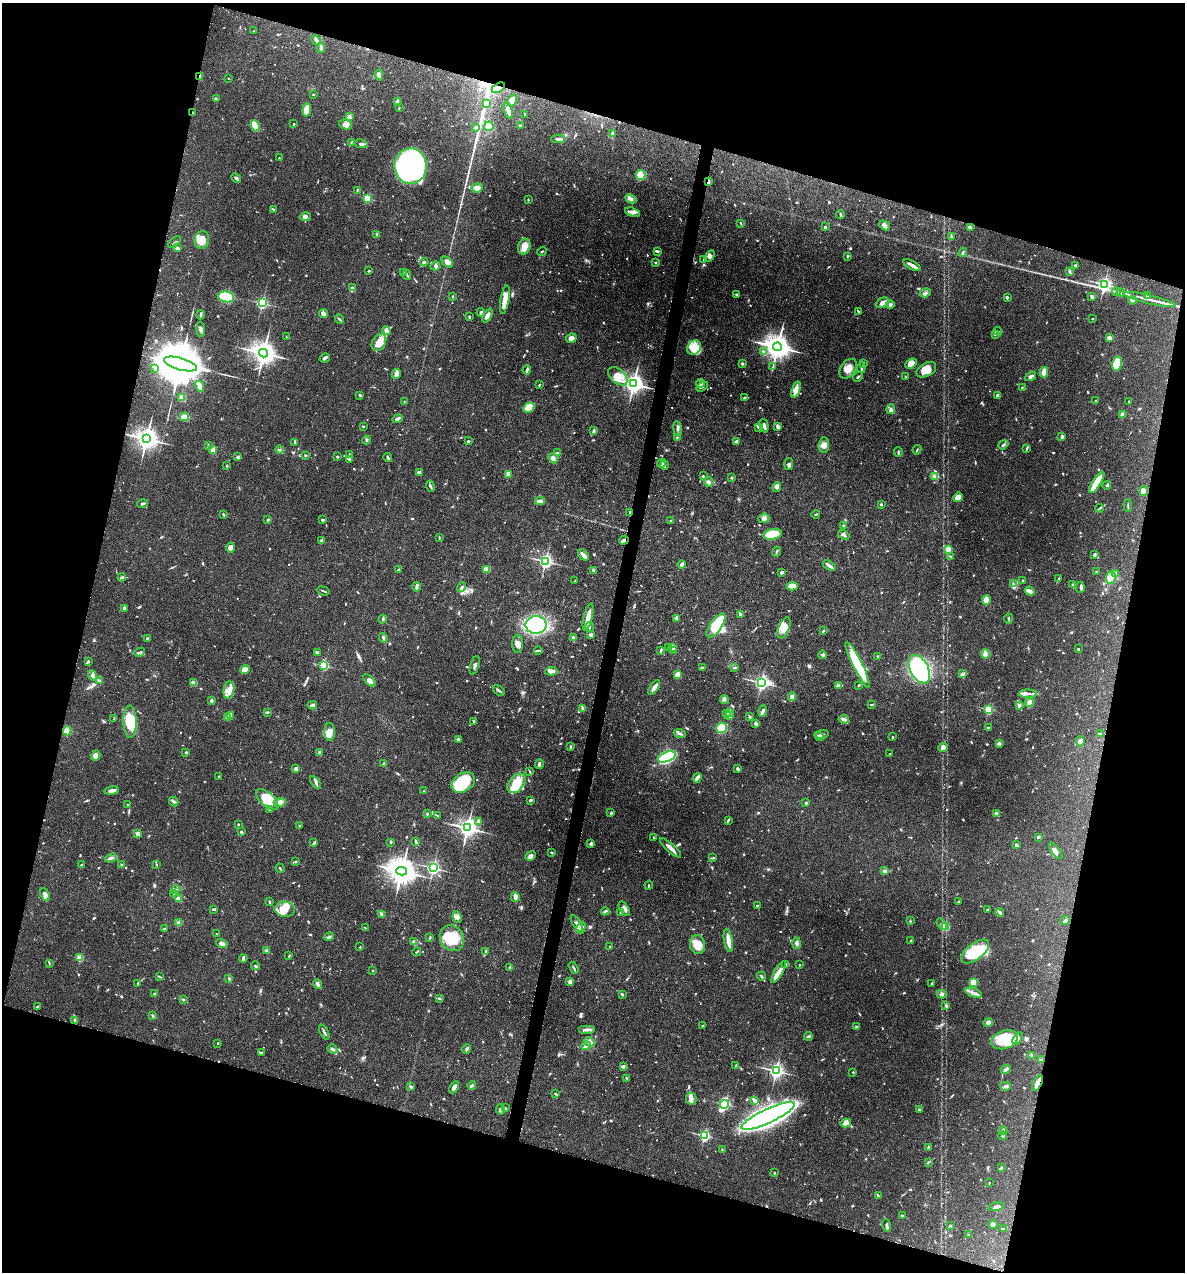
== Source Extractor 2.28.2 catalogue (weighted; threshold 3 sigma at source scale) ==
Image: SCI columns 123-4853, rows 1-5079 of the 5097 x 5080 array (HDU 1 of 3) = the unmasked area's bounding box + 8 px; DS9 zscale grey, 4 x 4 block average (1 PNG px = mean of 4 x 4 image px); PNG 1187 x 1274 px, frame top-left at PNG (2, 3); each listed source drawn as its Kron ellipse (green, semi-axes under 4 px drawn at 4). Shown black and unused: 32% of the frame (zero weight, under 4 of 7 exposures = <1% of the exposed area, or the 3 px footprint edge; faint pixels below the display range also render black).
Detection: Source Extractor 2.28.2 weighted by HDU 2 'WHT'. Background 0.111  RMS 0.0036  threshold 0.0147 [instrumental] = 3 sigma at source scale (4.09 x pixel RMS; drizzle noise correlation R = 1.36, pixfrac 0.8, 0.05/0.05 arcsec/px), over >= 5 px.
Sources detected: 1171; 5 too faint to see at this stretch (4 x 4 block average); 9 inside a brighter object's white glare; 6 cosmic-ray / hot-pixel residue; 4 long thin detections or spike segments (spike, bleed or trail) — neither listed nor drawn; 25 coinciding with a brighter row at this scale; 68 inside a brighter listed object's ellipse — not listed separately; of the other 1054, all 500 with FLUX_AUTO >= 1.61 (the completeness limit of this list) listed and drawn (554 fainter detections not listed), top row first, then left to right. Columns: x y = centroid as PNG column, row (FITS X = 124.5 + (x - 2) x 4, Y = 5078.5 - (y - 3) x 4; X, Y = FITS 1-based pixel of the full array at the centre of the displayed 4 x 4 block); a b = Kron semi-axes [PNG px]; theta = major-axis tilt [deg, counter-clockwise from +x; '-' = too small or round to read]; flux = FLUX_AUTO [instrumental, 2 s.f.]
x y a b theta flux
254 31 2 2 - 2.9
316 40 5 2 - 7
321 48 5 3 - 4
379 75 5 3 - 5.2
200 77 3 2 - 7.5
228 78 2 2 - 1.7
498 88 7 3 30 9
313 94 2 2 - 1.7
216 99 3 3 - 2.4
397 101 3 2 - 1.8
512 101 6 4 67 16
487 103 3 3 - 2.7
399 107 3 2 - 1.7
307 110 7 4 85 36
508 111 8 3 -68 9.3
192 113 2 2 - 1.9
525 114 3 2 - 2.4
349 117 2 2 - 35
294 124 2 2 - 1.7
346 125 6 4 -20 9.1
520 125 3 2 - 2.7
255 126 6 4 -68 76
489 126 5 4 - 26
476 127 3 2 - 4.7
613 134 3 2 - 8.1
558 139 7 2 0 6.5
351 142 3 2 - 1.7
361 144 7 2 -12 3.5
279 158 2 2 - 1.8
411 166 18 16 -83 570
641 175 5 4 - 41
236 178 5 3 - 4.3
708 182 4 2 - 12
477 188 5 4 - 9.9
357 190 3 2 - 2.3
367 198 2 2 - 160
631 199 6 3 -28 7.4
528 200 4 2 - 1.7
273 209 3 2 - 2.1
632 212 8 3 -18 7.7
840 215 4 2 - 2.9
305 217 5 3 - 6.2
741 223 4 2 - 1.6
885 225 6 4 -31 6.3
825 227 2 2 - 11
971 228 3 2 - 2.1
377 235 4 3 - 3.3
951 236 3 2 - 2.3
202 240 9 7 79 23
175 242 8 2 39 2.8
524 247 8 6 71 22
177 248 4 3 - 3.2
542 251 5 2 - 1.7
657 251 4 2 - 4.2
963 252 5 2 - 3
710 256 6 3 56 5.4
848 256 2 2 - 3.9
704 260 2 2 - 2
424 262 4 3 - 3.3
447 262 7 3 -43 10
655 263 2 2 - 2.2
912 265 9 2 -29 11
435 266 5 4 - 4.4
1076 266 4 3 - 5.2
369 271 3 2 - 2.1
1069 271 3 2 - 3.5
403 272 2 2 - 2.2
407 275 5 2 - 2.5
1104 284 3 2 - 580
352 288 3 2 - 3.9
1116 292 4 3 - 4.1
925 293 6 3 19 5.2
1121 293 4 3 - 3.4
737 294 3 2 - 1.7
1147 296 3 2 - 3.9
226 297 8 5 -7 110
453 297 2 2 - 1.7
1007 297 3 2 - 4.3
1092 297 4 2 - 6.3
505 299 15 4 80 34
1150 299 27 2 -13 19
1132 300 4 3 - 3.7
262 303 2 2 - 380
882 303 7 4 24 7.7
890 304 4 3 - 3.4
858 311 3 2 - 1.7
481 313 4 2 - 2.3
323 314 5 4 - 9
201 315 4 2 - 5
487 315 7 3 61 11
469 317 3 2 - 2
339 319 5 2 - 2.6
1092 319 2 2 - 2
201 329 7 3 -85 5.5
386 331 4 3 - 11
998 331 4 2 - 1.9
996 334 4 2 - 1.8
286 337 2 2 - 1.7
571 338 5 4 - 9.4
1109 338 2 2 - 41
379 343 9 6 58 26
777 347 4 4 - 3000
694 348 8 6 54 43
763 352 3 2 - 3.4
263 353 4 4 - 2400
325 358 5 2 - 6.8
742 363 4 2 - 2.6
863 363 3 2 - 1.6
180 364 17 6 -16 20000
911 364 6 4 39 22
1117 364 7 5 77 67
773 367 4 2 - 2
861 368 5 2 - 3.7
155 369 3 2 - 1.6
848 369 11 7 54 19
527 370 5 3 - 3.8
926 370 10 6 30 22
1044 372 5 3 - 23
396 374 5 4 - 8
618 376 11 7 -41 23
1031 376 6 3 35 8.6
858 377 5 2 - 2.9
905 377 2 2 - 1.8
700 383 4 3 - 3.5
633 384 4 3 - 1500
539 385 2 2 - 2.2
200 386 6 4 -61 10
702 386 6 3 33 4.8
1022 388 3 2 - 1.6
796 390 8 3 70 18
360 395 2 2 - 3.4
998 395 3 2 - 6.4
182 398 2 2 - 51
745 398 4 2 - 5.2
1096 401 2 2 - 2.6
404 402 2 2 - 1.9
1129 402 3 2 - 1.8
529 408 6 4 28 44
891 409 5 3 - 4.8
1122 414 2 2 - 30
184 417 4 3 - 13
397 419 5 2 - 6
363 426 3 2 - 1.9
764 426 7 2 -75 7.1
778 426 4 2 - 9.1
678 428 7 2 -82 4.5
759 428 3 2 - 1.8
594 430 3 2 - 2.8
1062 436 4 2 - 3.9
677 437 2 2 - 2
146 439 4 3 - 2100
366 440 4 2 - 2.5
468 441 3 2 - 2
295 442 4 2 - 4.6
736 442 2 2 - 23
208 445 4 2 - 1.7
824 445 7 5 84 11
1003 445 5 2 - 3.1
1027 448 3 2 - 1.7
213 450 2 2 - 56
279 450 4 2 - 2.9
917 450 4 2 - 1.8
898 452 5 2 - 3
557 453 3 2 - 2
349 454 2 2 - 3.3
306 455 3 2 - 2.3
337 456 4 2 - 1.7
238 457 2 2 - 18
388 457 4 2 - 4.2
553 458 5 3 - 7.5
349 459 3 2 - 4.1
661 463 5 3 - 4.2
789 464 6 3 85 4.6
227 465 3 2 - 1.9
665 465 4 2 - 2.9
419 473 3 3 - 8.1
508 474 2 2 - 51
703 476 2 2 - 5.8
934 476 3 3 - 3.6
732 477 2 2 - 2.6
709 482 5 4 - 4.9
1097 482 12 3 56 53
1107 485 4 3 - 3.3
430 486 6 2 -66 4.2
777 487 5 4 - 5.5
1144 491 5 3 - 24
958 497 5 4 - 21
540 501 5 3 - 9.7
143 504 5 2 - 4
881 504 2 2 - 6.9
1128 506 6 2 -89 2.4
1099 508 4 2 - 2.3
630 512 2 2 - 6
223 514 3 2 - 3
816 514 4 2 - 2
764 518 5 4 - 6.9
268 520 4 2 - 3
322 520 3 2 - 2.8
671 521 3 2 - 2.6
843 525 2 2 - 2.1
772 534 9 5 10 72
844 535 6 3 -41 4.7
439 538 3 2 - 1.9
624 540 5 2 - 3.9
322 541 2 2 - 19
231 548 5 4 - 6.8
948 549 2 2 - 57
776 552 5 2 - 2.7
583 555 6 3 -48 9.3
1095 555 3 2 - 4.7
951 556 4 2 - 2.8
545 561 2 2 - 680
681 564 4 3 - 5.8
829 566 7 2 -32 10
398 569 3 2 - 1.7
487 569 3 3 - 24
593 570 4 3 - 3.1
782 572 3 2 - 4.9
1097 572 3 2 - 3.6
1115 573 4 3 - 3.7
122 577 4 2 - 2.7
1059 578 3 2 - 1.7
1111 578 6 5 - 12
575 581 2 2 - 1.8
1023 581 3 2 - 1.9
1013 584 3 2 - 2.6
1073 585 4 3 - 3.7
792 586 5 3 - 27
416 587 5 3 - 4.4
461 587 5 2 - 4.2
1080 587 5 2 - 3.9
323 591 6 2 -19 2.8
1030 591 5 2 - 16
986 600 5 3 - 31
124 608 3 2 - 4.2
740 615 3 2 - 4.4
588 617 14 3 76 26
677 618 4 3 - 6.7
383 619 4 2 - 3.1
1009 619 5 2 - 1.8
536 625 10 8 0 200
716 625 14 6 55 83
590 627 5 2 - 2.1
784 628 11 5 67 27
823 631 2 2 - 5.8
591 635 4 3 - 4.6
383 638 5 3 - 4.2
573 638 3 3 - 3.2
147 639 2 2 - 11
517 644 9 5 -89 13
669 647 4 2 - 1.8
672 647 3 3 - 3.5
1078 649 3 2 - 1.7
538 650 4 2 - 2.2
661 650 4 2 - 2.7
674 651 4 4 - 4.3
140 652 5 2 - 3.3
318 653 3 2 - 3.5
985 654 5 4 - 7
823 655 4 3 - 3.7
878 656 3 2 - 2.2
88 661 2 2 - 2.8
324 665 2 2 - 190
475 665 10 3 73 6.4
858 665 25 4 -63 160
702 667 3 2 - 1.8
735 668 4 2 - 2.4
245 669 5 4 - 12
919 669 15 9 -62 480
551 671 6 2 7 4.5
963 674 4 2 - 7.9
93 675 5 4 - 6.2
678 675 3 3 - 29
369 680 7 4 -43 9.2
99 681 3 2 - 5.9
194 683 3 2 - 12
761 683 3 2 - 670
839 685 4 2 - 14
859 685 2 2 - 1.7
654 687 8 3 56 10
229 690 8 5 82 14
499 690 7 2 -37 5.1
1028 694 9 3 -2 7.5
792 697 4 4 - 5.9
211 700 3 2 - 2
724 700 4 4 - 4.4
1029 702 4 3 - 11
312 705 5 3 - 5.7
871 705 3 2 - 1.7
1019 705 3 2 - 4.7
583 709 3 2 - 3.7
988 709 2 2 - 210
763 711 6 3 72 5.2
267 712 4 2 - 2.4
730 712 3 2 - 2.1
727 714 3 3 - 3.7
231 716 2 2 - 19
729 716 3 2 - 2.1
227 717 4 2 - 24
750 717 2 2 - 3.4
114 718 3 2 - 1.7
844 719 5 3 - 4.4
474 721 3 2 - 2.4
130 722 16 6 -88 56
756 724 3 3 - 5
722 728 5 5 - 49
989 728 3 2 - 3.8
67 731 5 4 - 7.7
330 732 9 5 -89 15
680 734 6 2 -21 5
822 734 7 2 6 4.6
1100 734 3 2 - 2.9
819 736 4 3 - 5.4
892 737 2 2 - 1.9
458 739 4 3 - 3.2
1080 741 5 3 - 4.2
999 743 3 2 - 2.3
571 747 3 2 - 2.2
943 747 5 4 - 8.1
186 752 2 2 - 5.3
320 752 2 2 - 15
890 754 2 2 - 1.8
95 756 5 4 - 7.5
667 757 9 5 21 170
384 764 4 3 - 4.9
539 764 5 2 - 4.2
296 769 2 2 - 34
737 769 4 2 - 3.1
530 771 3 2 - 1.7
219 776 2 2 - 6.7
697 778 5 2 - 10
315 782 7 3 -57 5.4
463 782 13 9 31 100
517 783 11 7 50 49
111 791 7 3 10 8.1
424 791 2 2 - 1.9
267 800 13 7 -43 49
531 800 3 2 - 3.7
174 802 5 2 - 4.9
280 802 6 4 17 11
806 803 2 2 - 11
128 804 2 2 - 1.8
269 809 4 2 - 3.7
427 813 3 2 - 2.1
611 813 4 2 - 2.7
997 814 4 2 - 11
437 816 3 2 - 1.8
478 821 3 2 - 6.7
728 821 3 2 - 2.3
238 824 2 2 - 1.9
299 826 2 2 - 3.7
467 828 3 3 - 1300
241 832 2 2 - 3.8
138 834 2 2 - 29
1038 837 4 2 - 3
654 838 3 2 - 1.8
391 842 4 2 - 2.3
416 842 4 2 - 4.1
314 843 3 2 - 2.6
591 843 2 2 - 6.7
1016 845 3 2 - 3.5
671 848 13 2 -42 16
1056 851 10 3 -51 7.6
551 853 3 2 - 2.1
530 856 5 4 - 6.4
111 858 6 2 22 4.3
713 858 4 2 - 2.6
296 862 2 2 - 2.9
157 864 3 2 - 2.4
82 865 2 2 - 3.7
121 865 2 2 - 1.7
280 868 5 2 - 1.9
433 868 2 2 - 570
402 871 5 4 - 3600
885 871 4 3 - 3
649 885 4 2 - 2
176 889 4 2 - 2.6
174 894 4 2 - 2.5
45 895 7 4 -66 7.6
515 897 5 2 - 14
178 898 3 3 - 5.6
958 901 3 2 - 1.7
269 902 3 2 - 2.8
757 905 2 2 - 5.4
214 909 3 2 - 3.1
285 909 10 7 -6 23
624 909 8 3 -58 6.5
988 910 4 2 - 2
605 911 4 2 - 3.7
620 912 2 2 - 1.8
1000 912 4 2 - 5.2
381 914 4 3 - 3.7
457 917 6 4 -68 7.5
910 921 2 2 - 4.9
1065 921 5 2 - 5.7
179 923 3 3 - 7.5
577 923 9 3 -59 7
942 924 6 3 -56 5.5
946 926 4 3 - 26
365 928 3 2 - 1.8
581 928 6 4 61 8.6
164 929 3 2 - 2.7
217 934 2 2 - 1.9
329 937 5 3 - 3.7
430 937 4 2 - 2.2
452 938 13 11 -55 54
728 940 12 3 -80 25
911 940 3 2 - 1.9
414 942 3 2 - 11
222 943 6 3 -18 7.5
797 943 5 3 - 6.2
697 945 9 7 -83 26
360 947 2 2 - 3.2
609 947 2 2 - 3.3
266 950 2 2 - 2.9
485 951 3 2 - 2.1
416 952 4 2 - 1.9
975 952 16 8 37 93
289 956 3 2 - 1.7
80 958 2 2 - 90
243 959 4 2 - 8.1
49 963 4 2 - 1.7
786 964 3 2 - 4.5
799 965 2 2 - 2.3
255 966 4 2 - 3.2
510 968 3 3 - 3
574 968 6 2 -60 3.3
372 970 2 2 - 1.6
778 972 12 4 61 17
761 976 4 2 - 3
160 977 4 2 - 2
229 979 3 2 - 1.8
570 982 2 2 - 39
973 982 2 2 - 120
932 983 3 2 - 2.3
137 984 2 2 - 2
317 984 5 3 - 5.6
974 993 8 2 -20 6
155 994 3 3 - 4.8
622 994 3 2 - 3.1
942 994 5 2 - 6.5
183 999 2 2 - 2.4
439 999 3 2 - 2
945 1005 2 2 - 3.7
38 1006 4 2 - 2.2
153 1016 3 2 - 2.7
75 1020 2 2 - 17
988 1023 5 3 - 5.5
703 1025 2 2 - 2.8
856 1027 3 2 - 2.5
587 1029 8 2 0 6
324 1032 8 2 -63 4
808 1036 4 2 - 2.7
1018 1039 7 2 57 5
1005 1040 13 9 19 47
589 1042 6 4 -27 9.2
218 1043 2 2 - 3.6
586 1046 5 3 - 4.5
332 1049 5 2 - 4.6
467 1049 4 2 - 5.9
261 1052 4 2 - 3
1032 1055 3 2 - 3.8
1042 1060 3 3 - 3.3
736 1066 3 2 - 2.2
623 1067 3 3 - 4.5
1006 1069 5 3 - 4.7
776 1071 2 2 - 770
853 1072 2 2 - 3.3
627 1078 3 2 - 3.6
1037 1083 8 3 65 15
472 1085 4 2 - 3.5
411 1086 3 3 - 3
1006 1086 5 3 - 4.7
454 1087 6 4 60 9.5
555 1094 3 2 - 2.3
691 1099 6 5 - 11
754 1100 4 3 - 4
725 1104 4 3 - 290
506 1108 3 2 - 1.8
500 1109 5 3 - 3.9
919 1110 3 2 - 2.2
768 1116 29 7 25 2000
846 1123 5 4 - 17
1003 1131 4 3 - 5.1
704 1136 2 2 - 350
1003 1136 4 2 - 2.3
928 1148 3 2 - 4
722 1150 3 2 - 1.7
928 1162 3 2 - 1.8
1001 1168 3 2 - 2
774 1173 2 2 - 2.2
989 1183 2 2 - 1.8
878 1196 3 2 - 2.7
996 1207 8 4 13 9.5
902 1215 4 2 - 2.9
993 1224 5 3 - 11
886 1225 6 3 -72 4.2
950 1226 2 2 - 1.6
1004 1229 3 2 - 2.6
968 1234 2 2 - 4.3
Overlapping masked pixels (flux is a lower limit): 7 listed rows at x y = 200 77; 498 88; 192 113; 708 182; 630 512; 624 540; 1037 1083
Diffuse or blended objects may show on this block-average render without a row.